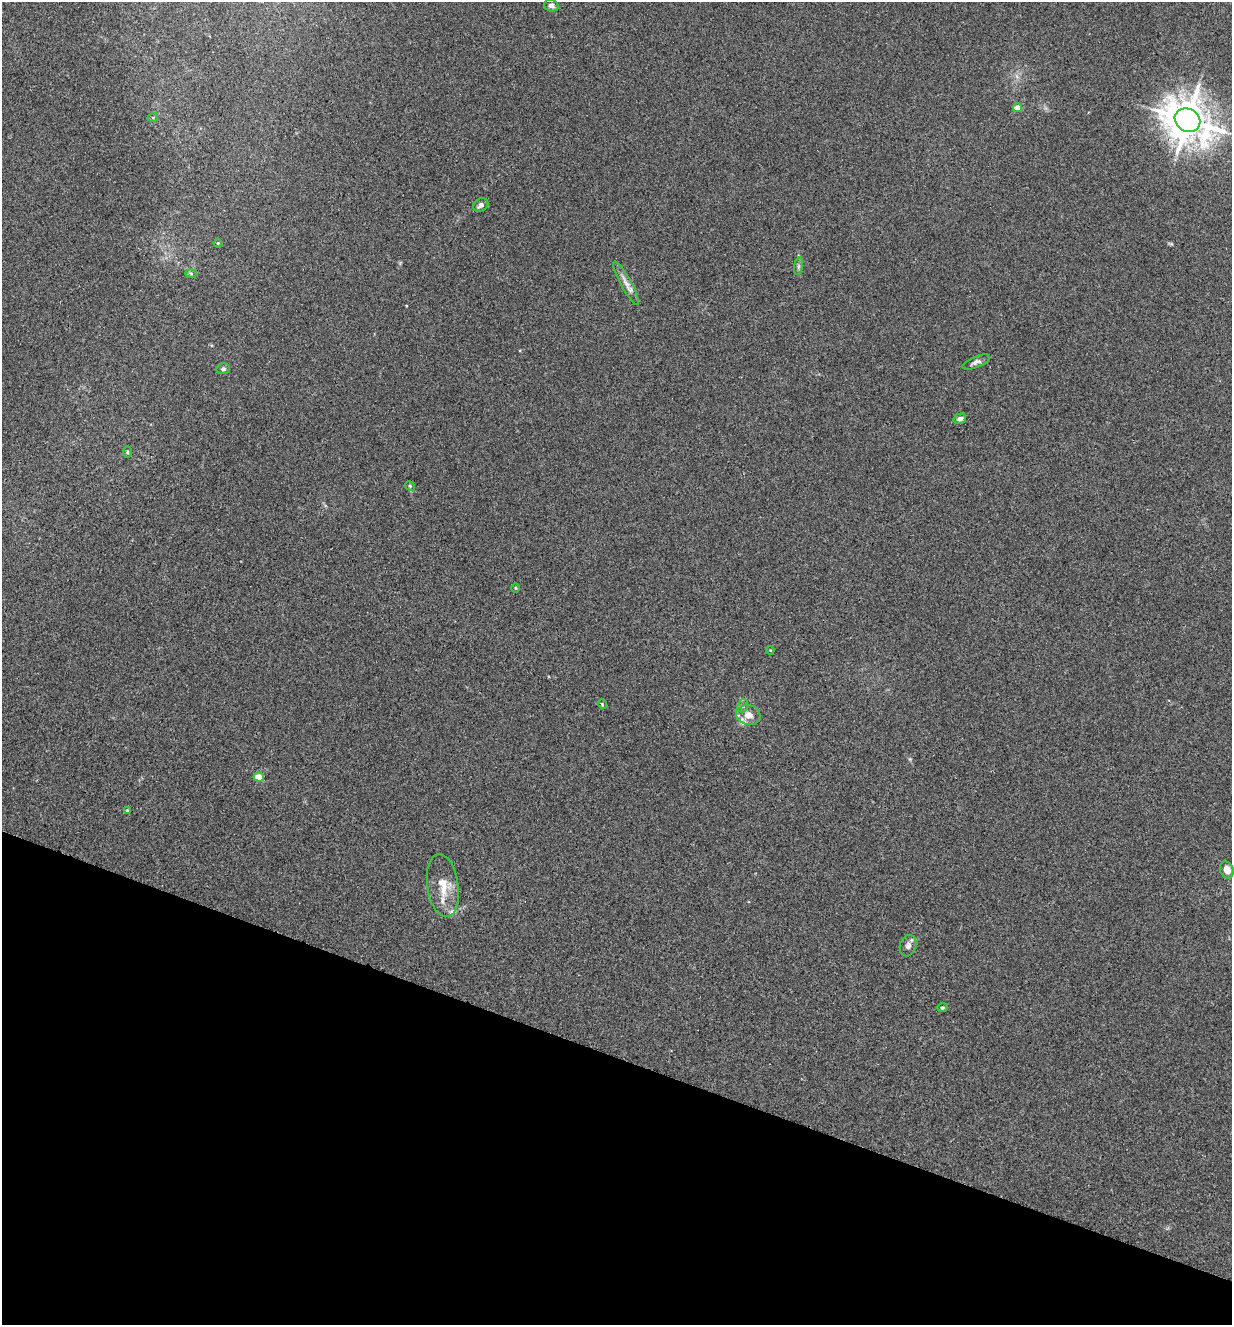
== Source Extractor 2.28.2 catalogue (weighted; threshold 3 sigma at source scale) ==
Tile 15 of 4 x 4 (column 3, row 4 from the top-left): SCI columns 2776-4005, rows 22-1344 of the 5423 x 5336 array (HDU 1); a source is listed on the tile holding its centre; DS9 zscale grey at full resolution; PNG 1234 x 1327 px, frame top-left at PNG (2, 2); each listed source drawn as its Kron ellipse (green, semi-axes under 4 px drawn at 4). Shown black and unused: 20% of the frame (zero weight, under 2 of 3 exposures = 3% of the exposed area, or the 3 px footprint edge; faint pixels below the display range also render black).
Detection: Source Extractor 2.28.2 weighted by HDU 2 'WHT'; one run over the whole footprint, this tile lists its part. Background 0.0241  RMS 0.0062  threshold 0.0281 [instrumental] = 3 sigma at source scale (4.5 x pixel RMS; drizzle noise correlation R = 1.50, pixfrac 1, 0.05/0.05 arcsec/px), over >= 5 px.
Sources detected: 27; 2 inside a brighter listed object's ellipse — not listed separately; the other 25 listed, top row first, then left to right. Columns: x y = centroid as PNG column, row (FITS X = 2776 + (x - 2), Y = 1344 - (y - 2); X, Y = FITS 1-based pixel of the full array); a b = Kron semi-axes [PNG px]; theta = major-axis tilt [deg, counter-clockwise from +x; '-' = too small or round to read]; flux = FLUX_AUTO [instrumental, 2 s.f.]
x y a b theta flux
551 6 7 6 - 2
1017 108 5 4 - 6.1
153 117 5 3 - 0.59
1187 120 13 11 -31 1900
481 205 8 6 35 2.1
218 243 4 4 - 0.58
798 266 9 4 81 1.3
191 273 6 4 -2 0.83
626 283 24 5 -61 4.6
976 362 15 5 23 2.3
223 369 7 5 11 1.3
960 419 6 5 - 2.3
128 452 6 4 -89 0.79
410 486 5 4 - 0.74
516 588 4 3 - 0.53
770 650 4 3 - 0.47
602 704 5 3 - 0.53
743 706 7 5 71 1.3
748 715 12 10 -13 5.5
259 777 5 4 - 11
127 811 4 3 - 0.85
1227 870 9 6 -69 5.2
443 885 32 15 -82 13
908 946 11 8 70 2.9
942 1008 5 4 - 0.91